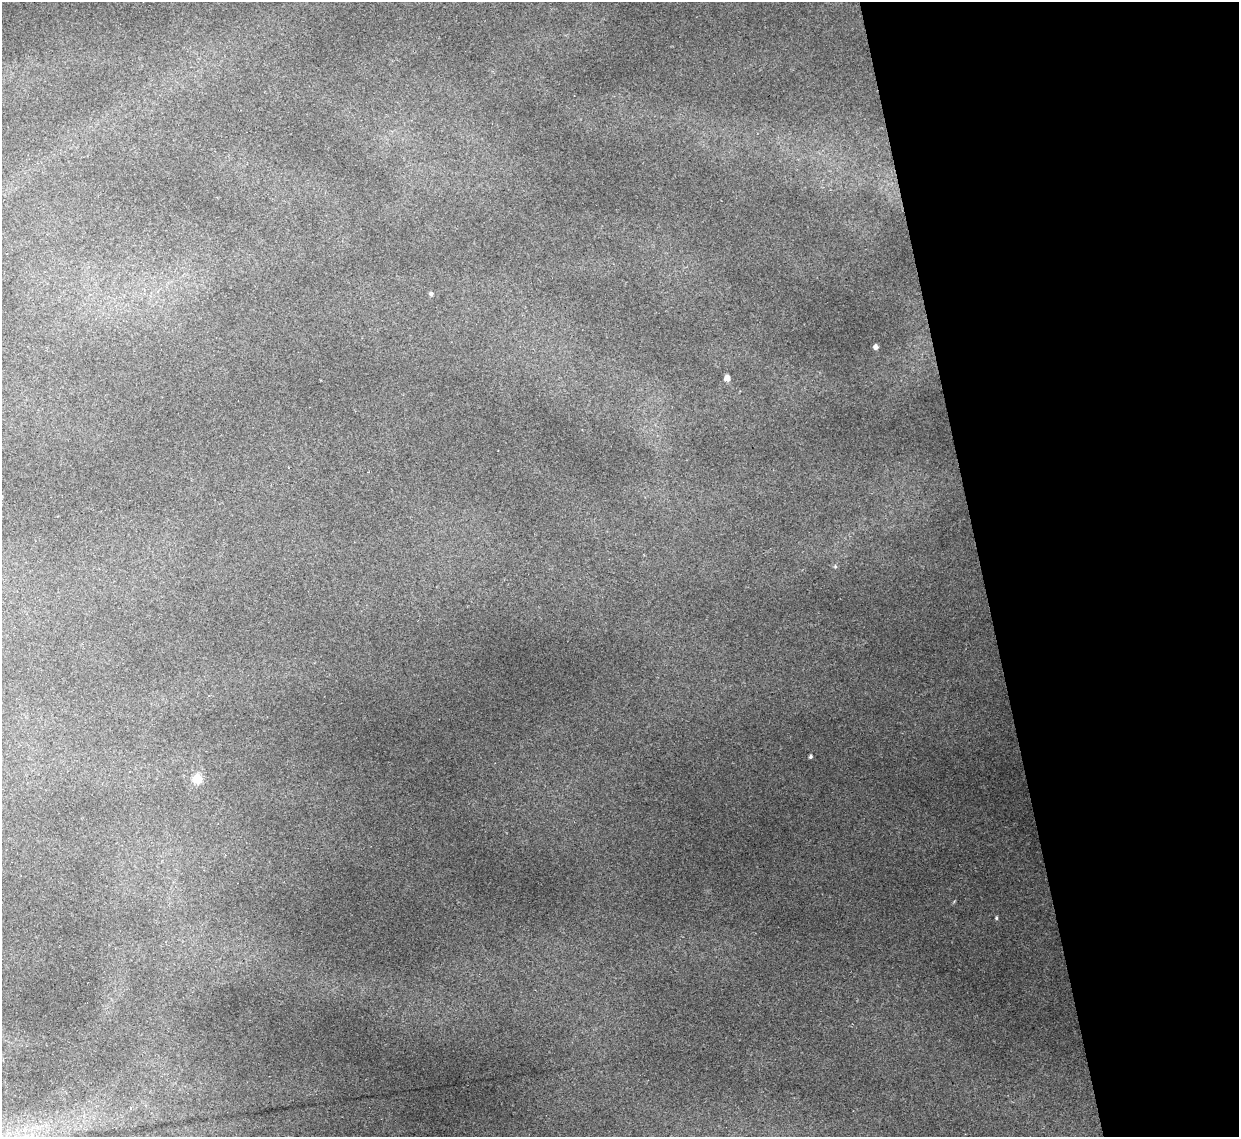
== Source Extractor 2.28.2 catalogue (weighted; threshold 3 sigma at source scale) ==
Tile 12 of 4 x 4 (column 4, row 3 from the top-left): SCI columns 3713-4949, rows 1386-2520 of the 4949 x 4930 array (HDU 1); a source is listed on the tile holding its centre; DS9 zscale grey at full resolution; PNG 1241 x 1139 px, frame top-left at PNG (2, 2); no overlay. Shown black and unused: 21% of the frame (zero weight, under 2 of 3 exposures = <1% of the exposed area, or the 3 px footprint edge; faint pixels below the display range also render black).
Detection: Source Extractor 2.28.2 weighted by HDU 2 'WHT'; one run over the whole footprint, this tile lists its part. Background 0.16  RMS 0.0093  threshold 0.0417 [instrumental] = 3 sigma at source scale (4.5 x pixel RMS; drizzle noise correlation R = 1.50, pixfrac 1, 0.05/0.05 arcsec/px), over >= 5 px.
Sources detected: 9; all 9 listed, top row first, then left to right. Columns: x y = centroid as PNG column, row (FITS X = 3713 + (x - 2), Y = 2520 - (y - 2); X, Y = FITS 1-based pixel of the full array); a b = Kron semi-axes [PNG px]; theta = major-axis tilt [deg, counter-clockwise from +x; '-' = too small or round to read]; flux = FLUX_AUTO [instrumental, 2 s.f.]
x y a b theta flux
431 294 5 4 - 1.6
876 347 5 5 - 2.9
727 378 5 5 - 6.6
368 472 2 2 - 0.84
835 566 5 5 - 1.3
810 757 4 4 - 1.5
197 779 6 5 - 35
996 918 4 4 - 1.1
130 1108 4 4 - 1.1